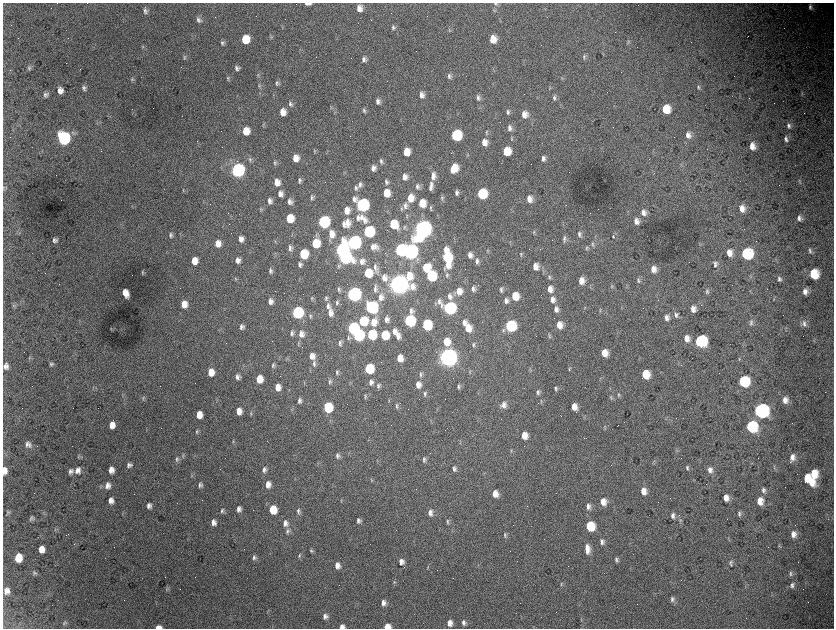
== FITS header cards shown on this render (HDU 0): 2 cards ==
NAXIS1  =                 1663 / length of data axis 1
NAXIS2  =                 1252 / length of data axis 2

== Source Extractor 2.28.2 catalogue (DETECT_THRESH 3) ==
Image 1663 x 1252 px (HDU 0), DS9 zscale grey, zoomed out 1/2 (1 PNG px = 2 x 2 image px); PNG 836 x 630 px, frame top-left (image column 2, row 1251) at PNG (3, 3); no overlay
Background 4380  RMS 76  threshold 228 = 3 sigma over >= 5 px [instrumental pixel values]
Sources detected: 429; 55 cannot appear on this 1/2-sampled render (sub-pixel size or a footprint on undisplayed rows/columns) and are not listed; the other 374 listed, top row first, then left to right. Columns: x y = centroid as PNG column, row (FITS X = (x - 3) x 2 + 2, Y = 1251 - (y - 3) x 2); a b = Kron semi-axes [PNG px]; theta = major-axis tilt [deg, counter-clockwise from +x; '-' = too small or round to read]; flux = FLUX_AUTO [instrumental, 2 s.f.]
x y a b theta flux
307 3 6 3 -4 1.1e+05
495 4 6 5 - 3.1e+04
810 7 8 5 -83 5.3e+04
359 8 7 6 - 1.1e+05
145 11 6 5 - 4.5e+04
198 20 7 6 - 4.9e+04
393 27 6 4 -85 3.5e+04
449 30 7 3 -72 1.9e+04
245 39 7 6 - 4.3e+05
493 39 7 6 - 2.0e+05
627 42 7 4 75 2.5e+04
222 43 7 5 -69 3.6e+04
142 47 5 4 - 2.2e+04
184 57 7 5 -78 2.8e+04
584 57 7 4 -89 3.4e+04
364 59 7 5 -81 5.7e+04
29 68 6 6 - 3.3e+04
237 68 5 4 - 4.6e+04
258 75 5 3 - 1.9e+04
449 76 7 4 -79 4.3e+04
228 78 6 4 75 2.2e+04
562 78 5 2 - 1.2e+04
132 80 7 4 -77 2.8e+04
277 83 6 5 - 3.5e+04
259 86 5 4 - 2.3e+04
698 87 7 4 -81 2.9e+04
84 88 7 6 - 4.7e+04
60 90 6 5 - 9.0e+04
802 93 6 4 -70 2.0e+04
46 95 6 5 - 4.8e+04
421 95 7 5 -82 8.6e+04
478 98 7 5 -84 4.9e+04
554 98 7 4 -85 3.5e+04
378 101 6 5 - 6.3e+04
290 104 7 5 -69 4.3e+04
331 107 5 3 - 1.4e+04
666 109 7 6 - 3.4e+05
364 111 7 4 -77 3.2e+04
283 112 6 5 - 1.5e+05
508 112 7 4 -85 3.5e+04
524 114 7 6 - 1.3e+05
789 125 8 5 -78 5.3e+04
510 128 8 5 -84 6.2e+04
246 131 7 6 - 3.0e+05
486 132 6 4 -81 2.4e+04
73 133 8 5 -80 4.7e+04
456 135 7 7 - 1.4e+06
688 135 8 6 -83 9.2e+04
64 139 8 7 - 3.8e+06
511 139 4 3 - 1.8e+04
786 139 6 3 -75 4.5e+04
484 142 7 6 - 1.3e+05
752 146 7 6 - 1.4e+05
314 151 4 3 - 1.7e+04
507 151 7 6 - 4.3e+05
406 152 6 5 - 2.4e+05
295 158 7 6 - 1.6e+05
543 158 6 5 - 5.8e+04
250 160 7 5 -80 3.6e+04
381 161 7 4 -86 3.2e+04
275 163 6 4 -86 2.9e+04
680 165 6 3 85 1.7e+04
373 168 6 5 - 7.6e+04
454 168 7 6 - 3.1e+05
237 170 7 6 - 5.1e+06
433 176 9 6 -87 9.7e+04
405 177 6 5 - 8.6e+04
300 181 6 4 -87 3.6e+04
799 181 7 4 -86 2.5e+04
277 182 7 6 - 1.3e+05
386 182 7 4 -82 3.8e+04
360 185 8 6 77 5.4e+04
417 186 8 6 89 5.7e+04
431 186 10 4 82 7.9e+04
3 187 6 5 - 2.7e+04
356 188 7 5 -87 3.7e+04
183 189 4 3 - 1.4e+04
386 193 6 5 - 2.5e+05
456 193 6 4 85 4.2e+04
280 194 6 5 - 8.6e+04
482 194 7 6 - 1.1e+06
442 197 6 4 -42 2.4e+04
312 198 6 4 -78 3.4e+04
410 198 9 7 85 2.1e+05
354 199 8 6 -77 7.5e+04
529 199 7 6 - 1.2e+05
270 201 5 4 - 6.1e+04
290 202 7 6 - 6.7e+04
422 203 7 6 - 2.9e+05
362 205 7 6 - 3.9e+06
405 206 9 6 -88 7.3e+04
431 208 7 4 -84 2.3e+04
742 208 8 7 - 1.4e+05
261 209 6 5 - 2.2e+04
401 209 6 3 87 1.9e+04
347 210 7 6 - 1.6e+05
643 212 9 7 -82 9.7e+04
407 216 6 2 83 1.5e+04
361 217 9 4 84 5.9e+04
290 218 6 6 - 4.3e+05
358 218 9 7 86 7.7e+04
799 218 7 4 -80 5.7e+04
364 220 10 7 -78 1.1e+05
636 221 7 5 -82 9.0e+04
323 222 7 6 - 2.7e+06
347 223 10 6 89 1.4e+05
343 224 6 3 -88 5.1e+04
393 224 7 6 - 5.4e+05
404 227 5 3 - 1.7e+04
423 229 11 8 64 1.1e+07
368 232 7 6 - 2.1e+06
534 232 6 3 90 1.9e+04
292 234 4 3 - 1.3e+04
332 234 10 7 -79 1.7e+05
579 234 7 5 -89 4.5e+04
171 235 7 5 -76 4.3e+04
613 236 3 2 - 1.3e+04
564 238 9 4 88 4.0e+04
241 239 6 5 - 8.9e+04
55 240 5 5 - 4.9e+04
275 241 4 4 - 2.0e+04
354 242 10 8 68 5.7e+06
218 243 6 5 - 1.4e+05
315 243 7 6 - 5.7e+05
593 244 7 4 -80 2.9e+04
372 246 7 3 -89 4.8e+04
375 246 10 6 -56 8.0e+04
290 248 7 5 -82 5.7e+04
587 248 6 4 -86 2.4e+04
342 250 7 6 - 5.2e+06
400 250 7 6 - 2.1e+06
445 250 6 4 79 1.0e+05
488 251 4 2 - 1.2e+04
810 251 7 4 -79 3.5e+04
410 252 8 7 - 7.8e+06
729 253 7 6 - 1.3e+05
303 254 7 6 - 7.9e+05
521 254 7 3 -89 2.2e+04
746 254 8 7 - 1.3e+06
470 255 6 5 - 8.0e+04
344 257 7 7 - 3.9e+06
447 257 9 6 -86 9.0e+05
238 260 6 5 - 7.8e+04
194 261 6 5 - 1.8e+05
362 261 8 6 -85 8.5e+04
477 261 7 5 89 5.1e+04
715 263 6 5 - 3.6e+04
300 264 6 5 - 4.7e+04
447 265 8 6 -88 1.3e+05
715 265 10 4 36 3.4e+04
338 266 6 5 - 2.4e+04
535 266 7 5 -82 1.3e+05
375 267 10 5 -78 6.1e+04
426 268 7 6 - 3.6e+05
653 269 7 6 - 1.2e+05
270 271 7 4 -83 3.9e+04
142 273 6 3 -87 1.8e+04
368 273 6 6 - 5.7e+05
814 274 7 7 - 5.1e+05
447 275 7 4 -86 3.1e+04
409 276 8 7 - 2.7e+05
431 276 7 6 - 1.2e+06
750 276 6 3 -82 1.7e+04
549 277 7 4 -86 2.7e+04
384 278 9 7 -74 1.1e+05
779 279 6 5 - 4.2e+04
638 280 7 5 -87 3.3e+04
581 281 8 6 -88 1.4e+05
399 284 9 9 - 1.3e+07
590 286 5 2 - 1.3e+04
612 286 7 3 83 2.3e+04
375 289 9 3 87 4.1e+04
473 289 6 4 -89 4.9e+04
550 289 7 6 - 1.2e+05
339 290 7 4 -86 2.8e+04
501 290 7 4 -86 3.8e+04
459 291 8 6 -84 1.5e+05
707 291 7 5 -79 4.0e+04
750 291 6 2 -78 1.1e+04
805 291 6 5 - 9.7e+04
126 293 8 5 -67 1.8e+05
354 294 7 6 - 5.9e+06
450 296 9 6 -80 8.7e+04
515 296 7 6 - 3.1e+05
381 297 9 7 -86 9.4e+04
312 298 7 3 88 2.2e+04
326 298 7 5 -88 3.3e+04
774 299 5 3 - 1.2e+04
552 300 8 6 -87 9.3e+04
270 301 6 5 - 8.0e+04
506 301 7 5 -90 6.3e+04
337 303 7 4 85 3.0e+04
184 304 6 5 - 1.8e+05
13 305 4 3 - 1.8e+04
328 306 8 6 -87 6.5e+04
371 307 7 7 - 2.5e+06
449 308 8 7 - 3.4e+06
556 309 7 5 -86 7.3e+04
693 309 7 6 - 1.0e+05
600 310 6 3 -85 1.8e+04
411 311 7 5 89 4.6e+04
297 312 7 6 - 2.6e+06
330 313 9 6 -85 1.0e+05
676 315 8 6 -75 5.2e+04
310 316 7 3 -85 2.5e+04
667 318 7 6 - 7.5e+04
386 319 6 4 89 6.8e+04
363 321 7 6 - 8.2e+05
409 321 7 6 - 2.0e+06
374 322 10 7 73 1.9e+05
751 322 8 5 88 5.0e+04
464 323 7 4 83 6.7e+04
804 323 10 6 -83 7.2e+04
427 325 7 6 - 1.0e+06
559 325 7 5 -81 1.5e+05
510 326 7 7 - 1.6e+06
242 327 6 5 - 4.8e+04
111 328 4 3 - 1.1e+04
353 328 7 6 - 2.4e+06
468 328 8 6 -79 2.1e+05
503 330 7 4 88 3.2e+04
786 330 3 2 - 7.9e+03
394 331 7 5 83 7.9e+04
292 333 7 4 -89 4.4e+04
301 334 9 7 -89 1.0e+05
358 335 7 6 - 2.2e+06
371 335 7 6 - 1.0e+06
385 335 7 6 - 6.5e+05
549 335 7 3 -75 2.2e+04
398 336 9 6 -79 9.6e+04
348 338 7 5 85 4.1e+04
687 338 8 6 -76 1.3e+05
700 341 7 7 - 2.3e+06
446 342 8 6 -78 2.3e+05
340 343 8 4 84 3.7e+04
298 344 7 2 85 1.6e+04
473 345 7 4 -87 2.7e+04
604 353 7 6 - 1.9e+05
312 356 7 5 -85 1.1e+05
449 357 9 8 - 1.2e+07
400 358 6 5 - 1.8e+05
739 358 3 2 - 1.1e+04
314 363 9 5 87 4.8e+04
51 364 5 5 - 2.7e+04
273 365 6 5 - 3.3e+04
6 366 7 6 - 6.9e+04
369 369 7 6 - 9.0e+05
569 369 6 3 79 2.0e+04
211 372 7 6 - 1.9e+05
337 372 7 4 90 3.0e+04
420 374 7 4 86 3.3e+04
645 374 7 6 - 4.0e+05
237 377 6 5 - 5.9e+04
259 379 6 5 - 2.6e+05
330 381 8 5 80 4.0e+04
744 381 7 7 - 1.0e+06
371 382 8 6 89 6.5e+04
418 385 7 6 - 1.2e+05
378 386 7 4 -86 4.0e+04
278 387 6 5 - 1.4e+05
458 387 6 4 -86 3.1e+04
555 389 7 4 89 2.8e+04
538 392 7 4 -88 3.6e+04
425 394 8 4 85 3.7e+04
618 395 6 4 -71 2.7e+04
365 396 6 4 85 2.1e+04
611 397 8 4 85 2.7e+04
143 398 8 3 -88 2.2e+04
299 400 6 4 87 4.8e+04
389 400 4 2 - 1.0e+04
785 400 8 6 -77 1.1e+05
541 401 6 3 -90 1.6e+04
503 405 8 7 - 9.2e+04
397 406 7 4 89 3.0e+04
328 407 7 6 - 1.0e+06
574 407 6 5 - 1.4e+05
239 411 6 5 - 1.4e+05
761 411 8 8 - 5.6e+06
251 413 7 3 -76 2.3e+04
199 415 6 5 - 1.8e+05
112 425 6 5 - 1.3e+05
751 426 8 7 - 1.3e+06
604 428 7 3 -74 1.7e+04
197 432 6 4 87 2.4e+04
524 435 7 5 -87 1.9e+05
233 441 4 4 - 1.7e+04
460 442 5 2 - 1.1e+04
28 444 7 7 - 6.9e+04
511 451 6 3 90 1.6e+04
183 455 7 3 79 2.3e+04
338 456 7 6 - 4.7e+04
78 457 7 3 -85 1.8e+04
792 457 9 6 70 1.1e+05
177 459 7 6 - 3.8e+04
424 460 7 4 85 3.4e+04
653 462 5 3 - 1.6e+04
129 465 5 5 - 4.9e+04
774 466 6 3 -79 2.3e+04
687 468 7 4 89 3.3e+04
454 469 6 5 - 4.4e+04
4 470 7 5 -89 1.2e+05
78 470 8 6 72 9.1e+04
111 470 6 5 - 1.0e+05
264 470 6 5 - 5.0e+04
710 470 8 6 -81 8.2e+04
71 471 7 6 - 5.5e+04
814 474 10 7 -83 3.3e+05
807 478 7 5 90 2.7e+05
371 480 6 2 89 1.2e+04
811 482 9 6 -63 2.3e+05
268 484 6 5 - 1.1e+05
108 485 9 8 - 1.0e+05
200 485 6 5 - 4.2e+04
763 490 8 5 -84 4.9e+04
643 491 7 6 - 1.3e+05
495 494 6 5 - 1.4e+05
726 498 6 5 - 1.1e+05
111 500 6 5 - 9.1e+04
760 501 8 6 -82 1.7e+05
603 502 7 6 - 1.5e+05
149 506 5 5 - 6.2e+04
588 506 8 5 -88 7.1e+04
239 509 6 5 - 7.0e+04
273 509 7 6 - 4.2e+05
222 511 6 5 - 3.6e+04
298 511 7 5 89 3.9e+04
8 512 7 5 -4 2.7e+04
122 513 4 3 - 1.3e+04
430 513 7 5 -89 7.6e+04
739 513 6 5 - 3.6e+04
673 516 7 5 -79 5.5e+04
31 518 5 4 - 3.8e+04
358 520 6 5 - 4.6e+04
680 520 6 4 79 2.3e+04
213 522 6 5 - 8.9e+04
447 522 7 4 85 2.7e+04
285 523 8 6 -81 8.4e+04
590 526 7 6 - 5.7e+05
55 529 7 2 74 1.4e+04
287 531 8 5 87 4.3e+04
793 534 7 6 - 1.1e+05
505 535 8 4 -88 2.8e+04
602 542 8 6 -85 6.3e+04
779 545 6 3 -78 1.5e+04
42 549 6 5 - 1.6e+05
587 549 11 6 -84 1.4e+05
311 551 5 4 - 2.3e+04
299 556 7 4 88 2.6e+04
18 558 7 6 - 3.2e+05
254 558 6 5 - 4.7e+04
616 559 7 4 87 3.5e+04
401 562 7 6 - 8.0e+04
730 562 6 4 33 2.6e+04
337 565 6 5 - 1.1e+05
731 565 4 3 - 1.2e+04
427 568 4 3 - 1.3e+04
790 572 6 4 23 2.8e+04
34 573 6 5 - 3.2e+04
790 574 6 5 - 3.2e+04
394 582 6 4 90 2.2e+04
561 584 7 3 -86 2.1e+04
792 585 7 5 84 4.5e+04
167 589 8 3 78 2.0e+04
7 591 7 6 - 9.9e+04
672 599 7 5 -85 4.6e+04
383 603 7 5 -87 7.9e+04
325 616 6 5 - 6.4e+04
581 619 8 2 87 1.5e+04
64 623 8 4 80 3.2e+04
449 623 7 5 -87 1.0e+05
463 623 7 4 -88 4.2e+04
342 626 5 4 - 6.8e+04
387 626 5 4 - 1.9e+05
158 627 5 3 - 1.3e+05
At the frame edge (FLAGS 8, measured only in part): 7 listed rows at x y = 307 3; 495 4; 3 187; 4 470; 342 626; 387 626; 158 627
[55 sub-pixel or undisplayed-footprint detections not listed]